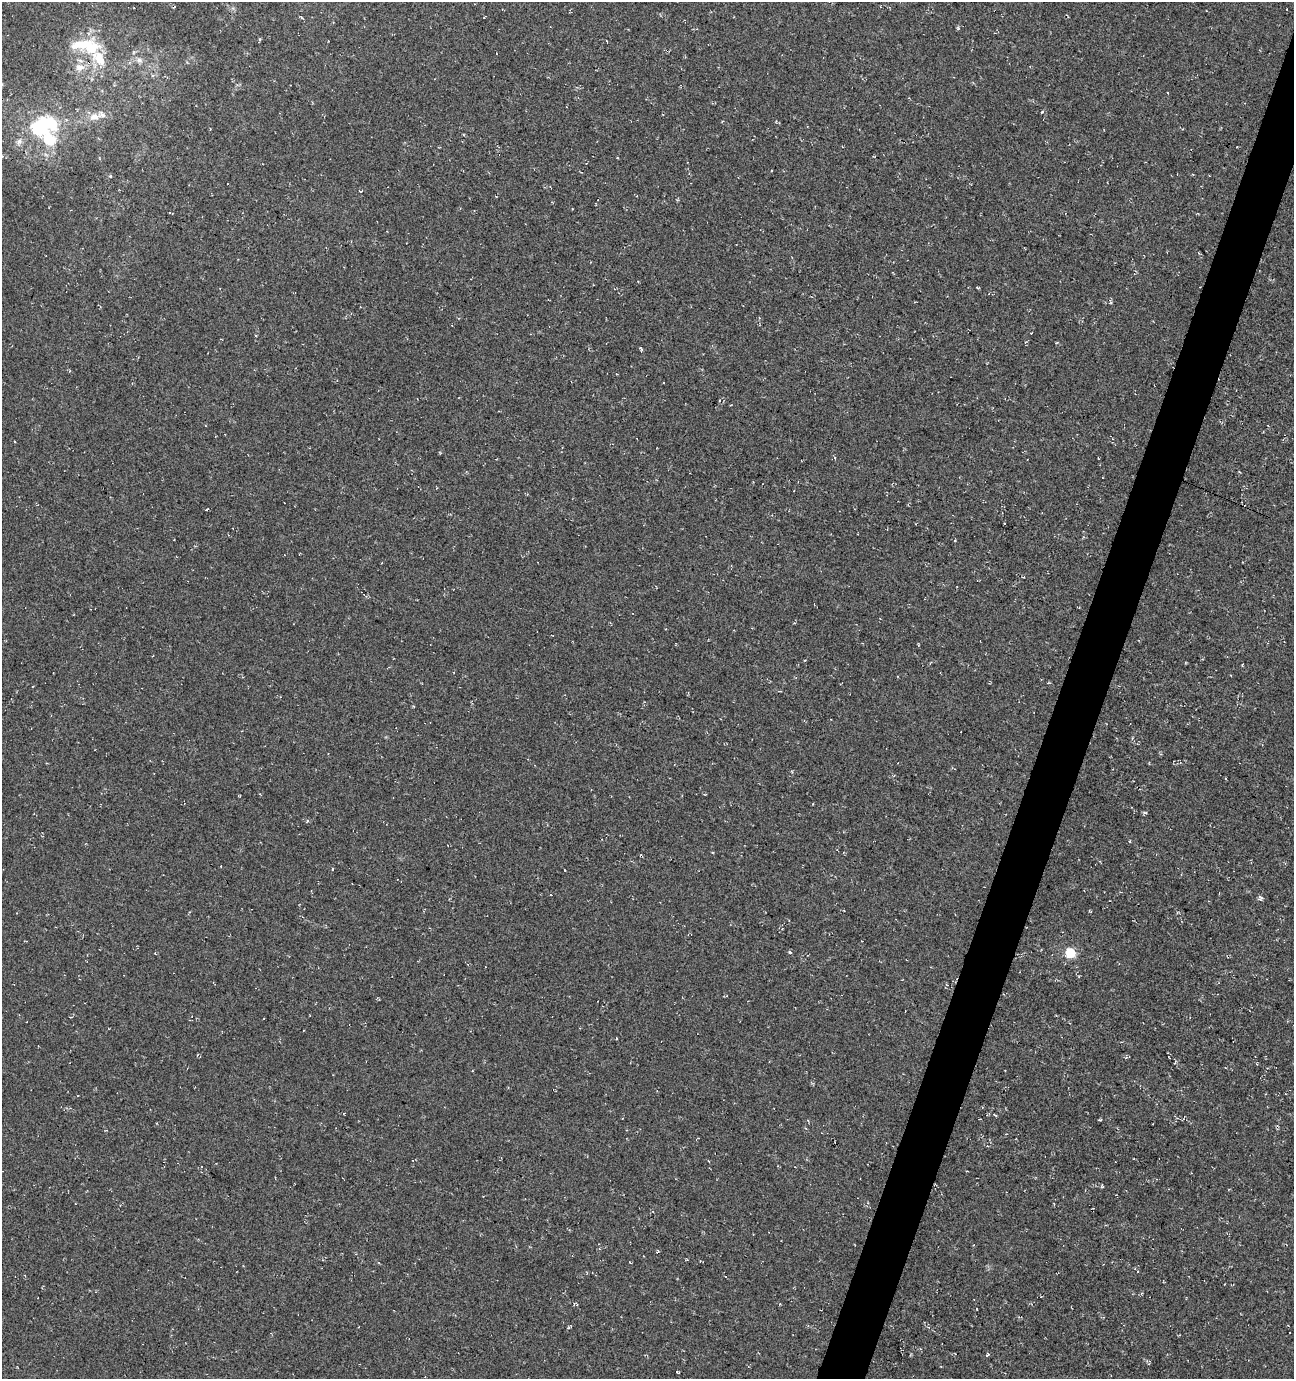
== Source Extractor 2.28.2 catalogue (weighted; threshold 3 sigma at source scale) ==
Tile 10 of 4 x 4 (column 2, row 3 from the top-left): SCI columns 1509-2800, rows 1388-2764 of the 5661 x 5522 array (HDU 1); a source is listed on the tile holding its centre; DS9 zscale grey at full resolution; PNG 1296 x 1381 px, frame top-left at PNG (2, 2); no overlay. Shown black and unused: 3% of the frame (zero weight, under 3 of 4 exposures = <1% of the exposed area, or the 3 px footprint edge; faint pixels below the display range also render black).
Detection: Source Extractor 2.28.2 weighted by HDU 2 'WHT'; one run over the whole footprint, this tile lists its part. Background -0.0179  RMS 0.0061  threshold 0.0274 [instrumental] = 3 sigma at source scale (4.5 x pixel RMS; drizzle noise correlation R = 1.50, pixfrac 1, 0.0396/0.0396 arcsec/px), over >= 5 px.
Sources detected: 43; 3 inside a brighter object's white glare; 1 cosmic-ray / hot-pixel residue — not listed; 1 inside a brighter listed object's ellipse — not listed separately; the other 38 listed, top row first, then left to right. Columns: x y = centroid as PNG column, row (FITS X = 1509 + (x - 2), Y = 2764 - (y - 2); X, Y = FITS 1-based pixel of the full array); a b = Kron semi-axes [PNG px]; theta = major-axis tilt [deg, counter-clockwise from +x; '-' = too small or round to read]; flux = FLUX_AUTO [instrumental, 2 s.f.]
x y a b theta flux
259 39 5 3 - 0.6
76 45 18 10 24 7.4
99 58 39 18 -73 22
139 60 8 6 -16 2.3
80 67 13 10 12 5.3
94 116 15 10 13 6.6
51 123 29 15 -21 24
49 140 25 17 -50 20
19 141 9 6 63 2
110 176 5 4 - 0.66
360 191 5 3 - 0.49
977 288 4 2 - 0.66
1111 302 5 3 - 0.64
641 349 7 3 -69 0.76
69 371 4 3 - 0.59
132 383 3 3 - 0.47
719 400 4 3 - 0.47
675 644 3 2 - 0.39
1145 813 6 4 -19 0.77
307 821 6 3 37 0.69
1129 841 4 4 - 0.57
333 869 4 3 - 0.47
565 870 3 2 - 0.43
1261 897 8 4 -46 1.2
1090 911 5 3 - 0.55
790 952 5 4 - 0.79
1070 953 5 5 - 42
616 1038 4 2 - 0.39
197 1055 4 2 - 0.42
995 1115 4 2 - 0.57
1100 1120 5 2 - 0.6
709 1161 4 2 - 0.44
1102 1187 5 3 - 0.72
657 1251 5 3 - 0.77
779 1304 4 3 - 0.5
976 1309 3 2 - 0.39
569 1327 5 3 - 0.72
987 1355 6 3 36 0.78
Unlisted compact peaks at least as high as the median listed source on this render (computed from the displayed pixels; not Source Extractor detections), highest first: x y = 1042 112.